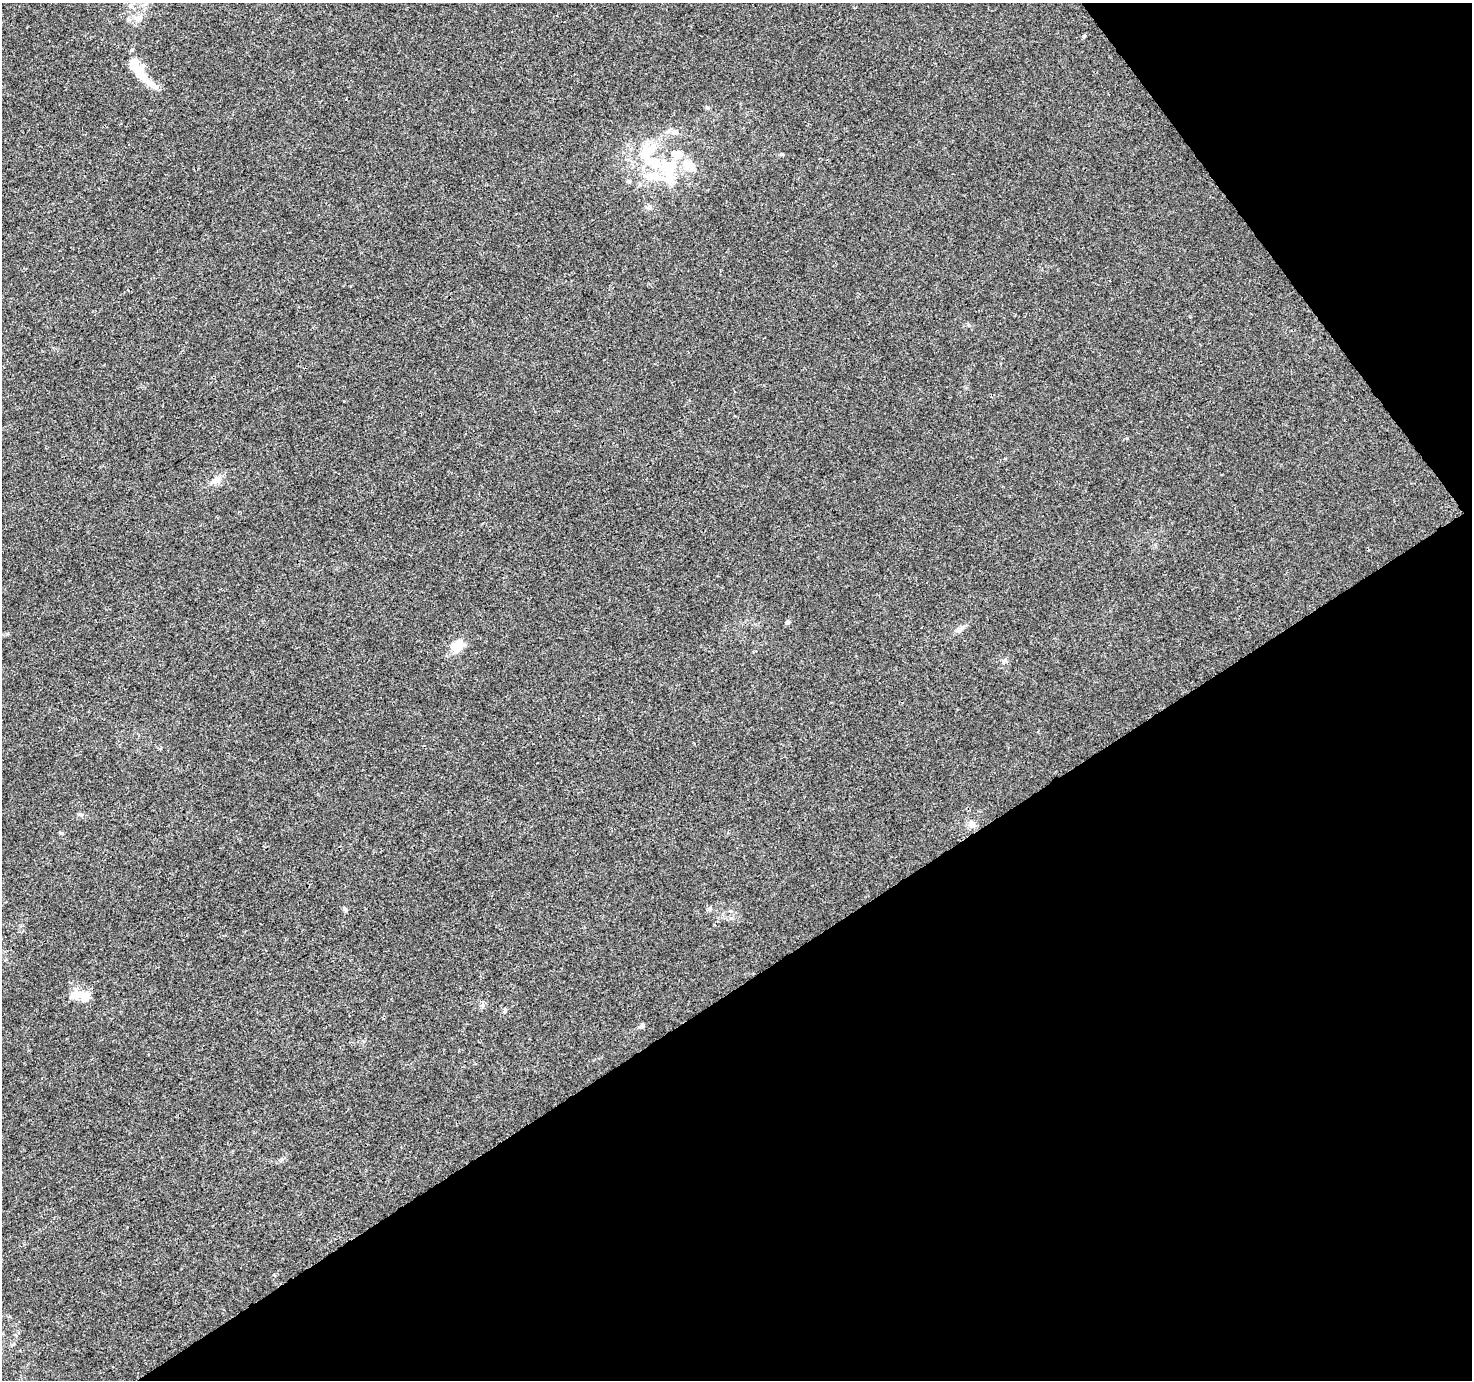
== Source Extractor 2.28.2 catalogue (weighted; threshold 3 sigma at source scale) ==
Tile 12 of 4 x 4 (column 4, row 3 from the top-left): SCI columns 4459-5928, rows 1536-2913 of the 5982 x 5889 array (HDU 1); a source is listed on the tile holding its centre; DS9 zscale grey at full resolution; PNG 1474 x 1382 px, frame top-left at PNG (2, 3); no overlay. Shown black and unused: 34% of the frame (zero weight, under 3 of 4 exposures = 5% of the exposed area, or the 3 px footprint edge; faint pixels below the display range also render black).
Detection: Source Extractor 2.28.2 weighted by HDU 2 'WHT'; one run over the whole footprint, this tile lists its part. Background 0.00969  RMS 0.0027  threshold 0.0121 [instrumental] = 3 sigma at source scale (4.5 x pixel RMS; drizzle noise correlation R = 1.50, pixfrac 1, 0.0396/0.0396 arcsec/px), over >= 5 px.
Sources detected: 26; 3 inside a brighter object's white glare — not listed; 5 inside a brighter listed object's ellipse — not listed separately; the other 18 listed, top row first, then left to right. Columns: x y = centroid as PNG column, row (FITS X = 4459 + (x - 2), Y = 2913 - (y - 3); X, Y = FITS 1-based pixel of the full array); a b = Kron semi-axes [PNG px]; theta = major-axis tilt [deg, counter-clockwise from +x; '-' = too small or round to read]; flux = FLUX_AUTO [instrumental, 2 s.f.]
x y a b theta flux
137 18 16 4 0 1.2
140 74 22 13 -54 5.2
675 132 11 9 -10 1.5
782 154 6 4 11 0.34
669 165 30 24 16 14
629 181 5 5 - 0.74
649 207 7 4 71 0.53
216 480 14 9 33 2.3
787 622 5 5 - 0.55
959 629 12 7 26 1.4
458 646 11 9 45 6.7
1004 660 8 5 20 0.61
971 824 12 9 -79 1.5
345 909 7 4 -62 0.46
710 909 7 4 -20 0.47
81 996 30 13 -14 4.8
505 1011 7 4 80 0.41
642 1026 7 5 22 0.55
Unlisted compact peaks at least as high as the median listed source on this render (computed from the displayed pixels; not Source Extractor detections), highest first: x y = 1084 36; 61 833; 1127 438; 968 324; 1005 458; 708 108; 81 815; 344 401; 483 1005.